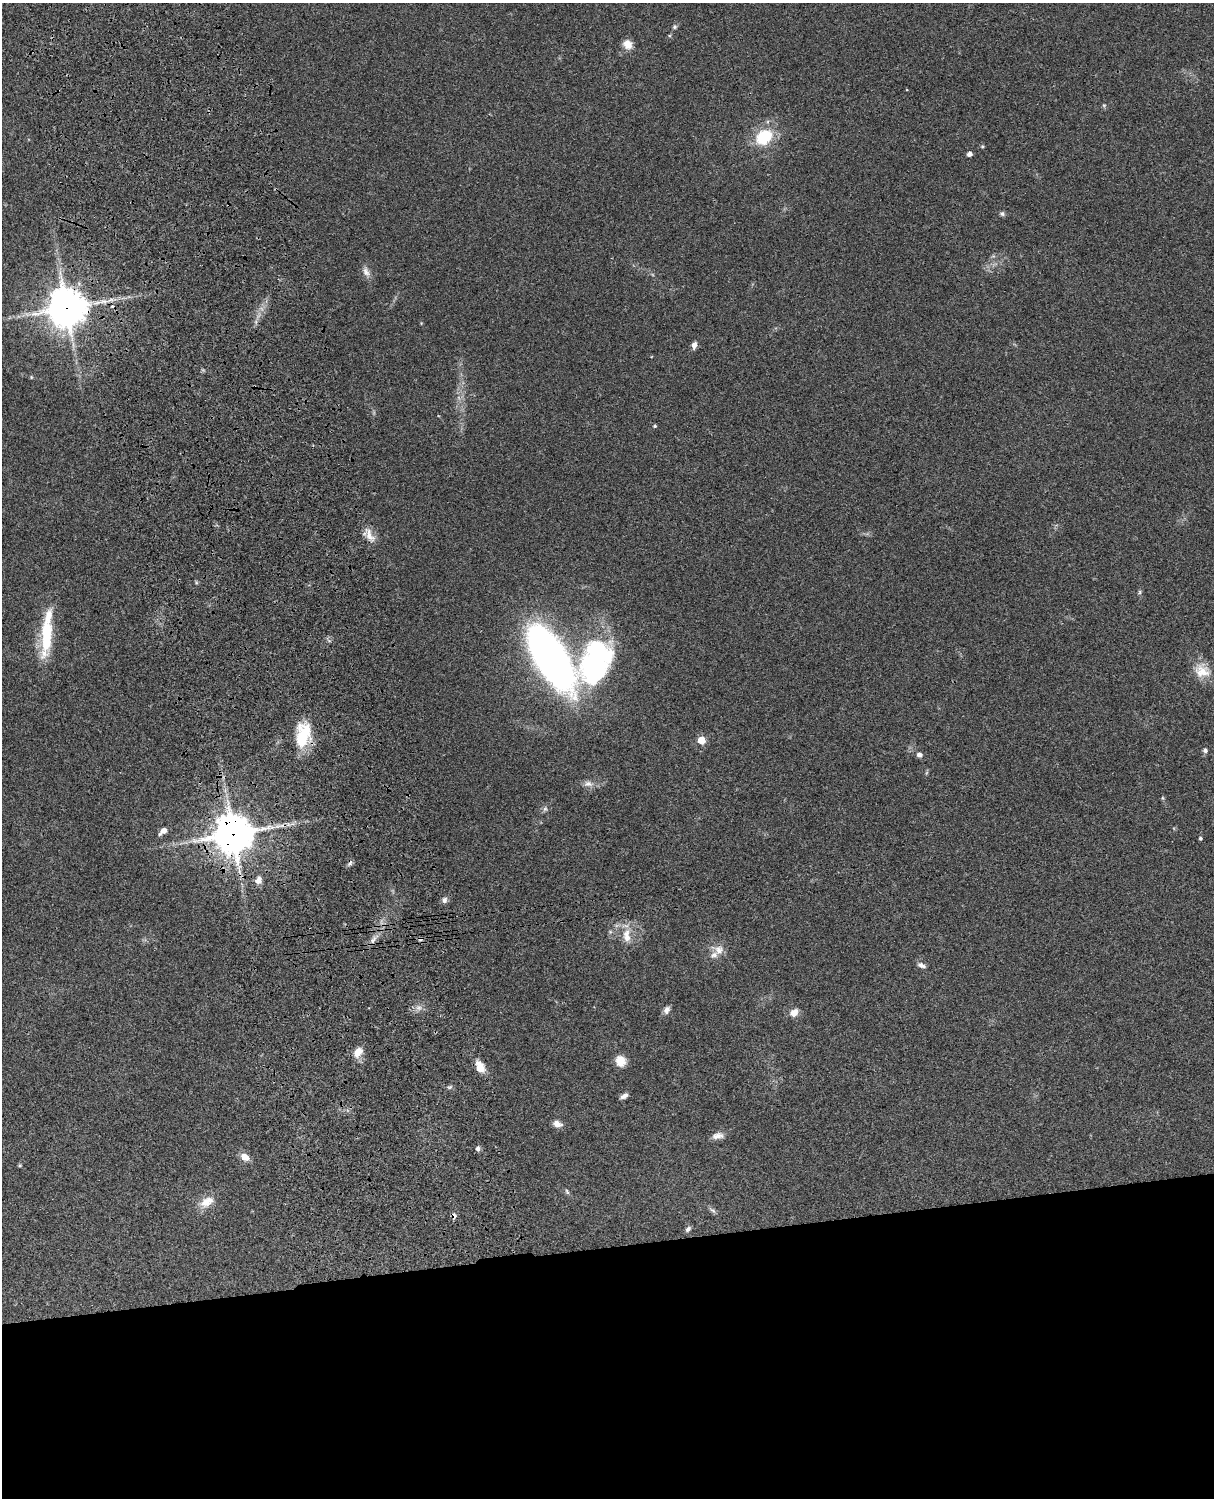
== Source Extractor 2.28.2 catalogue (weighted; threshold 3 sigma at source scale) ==
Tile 11 of 4 x 3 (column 3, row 3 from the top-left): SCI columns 2545-3756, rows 277-1772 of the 5087 x 4926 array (HDU 1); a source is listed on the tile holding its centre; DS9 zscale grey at full resolution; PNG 1216 x 1500 px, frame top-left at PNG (2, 3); no overlay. Shown black and unused: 17% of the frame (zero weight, under 3 of 4 exposures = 6% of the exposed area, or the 3 px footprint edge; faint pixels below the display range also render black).
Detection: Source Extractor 2.28.2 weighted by HDU 2 'WHT'; one run over the whole footprint, this tile lists its part. Background 0.0873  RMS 0.0061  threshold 0.0274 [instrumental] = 3 sigma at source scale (4.5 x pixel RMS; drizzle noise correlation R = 1.50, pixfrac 1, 0.05/0.05 arcsec/px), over >= 5 px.
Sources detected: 60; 1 inside a brighter object's white glare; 4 cosmic-ray / hot-pixel residue — not listed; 2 inside a brighter listed object's ellipse — not listed separately; the other 53 listed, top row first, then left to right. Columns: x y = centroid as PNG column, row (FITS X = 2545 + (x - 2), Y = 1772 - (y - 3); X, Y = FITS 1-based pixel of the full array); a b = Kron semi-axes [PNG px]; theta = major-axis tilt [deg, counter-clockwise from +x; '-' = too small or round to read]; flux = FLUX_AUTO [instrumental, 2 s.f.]
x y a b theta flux
674 27 6 5 - 1.1
628 44 12 10 -48 5.2
1104 105 6 4 18 0.75
763 137 8 7 - 52
982 146 5 4 - 0.74
969 154 4 4 - 2.8
1002 214 7 6 - 1.3
366 272 15 8 -64 3.6
66 308 13 12 - 1400
694 345 8 5 78 2.8
31 377 5 4 - 0.65
655 426 4 4 - 0.81
370 535 23 9 -60 6.1
196 582 6 4 -73 0.73
1140 592 6 4 90 0.93
46 641 47 15 85 25
550 657 51 21 -58 390
596 662 52 32 70 120
1202 671 21 18 -23 11
303 736 32 17 80 26
701 740 5 5 - 17
1205 750 5 5 - 1.6
919 755 6 6 - 2.3
588 784 13 8 -9 3.4
1163 798 5 3 - 0.65
545 809 8 6 68 1.5
163 831 9 5 34 4.3
233 834 13 13 - 1400
1200 838 4 4 - 0.94
258 880 8 7 - 4.1
444 900 8 7 - 2.1
627 935 21 11 90 8.5
373 940 12 6 59 2.9
719 950 13 12 - 5.7
921 965 11 6 -22 2.4
418 1008 9 8 - 2.8
667 1010 9 6 62 2.8
794 1013 10 8 34 4.6
358 1052 13 9 53 6.7
620 1061 13 11 -73 7
480 1067 12 8 -68 9.1
449 1087 6 5 - 1.1
624 1096 8 4 30 2.4
557 1124 11 7 -14 3.8
718 1136 16 8 9 3.9
478 1149 5 5 - 2.3
245 1157 11 8 -35 4.9
20 1165 5 4 - 0.74
567 1191 8 5 -63 1.1
207 1202 21 12 30 8.1
713 1210 10 5 -37 1.6
454 1216 8 5 89 1.8
688 1229 8 5 45 1.6
Overlapping masked pixels (flux is a lower limit): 4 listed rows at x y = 66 308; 303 736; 233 834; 454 1216